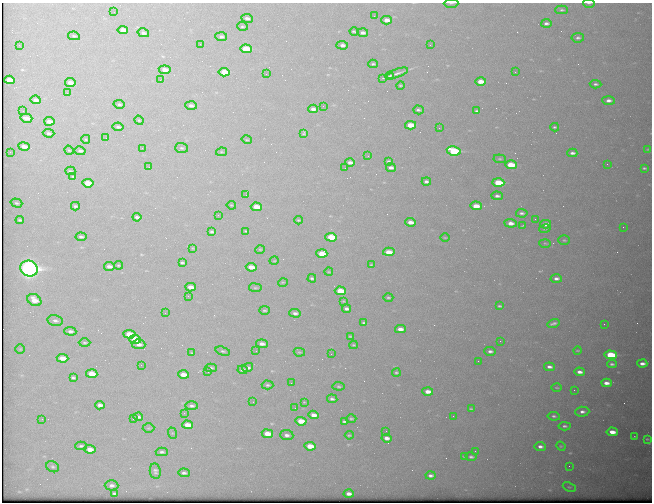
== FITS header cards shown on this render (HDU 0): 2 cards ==
NAXIS1  =                  650 / Width of table row in bytes
NAXIS2  =                  500 / Number of rows in table

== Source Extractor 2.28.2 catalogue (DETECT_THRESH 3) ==
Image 650 x 500 px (HDU 0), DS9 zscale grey, 1 PNG px = 1 image px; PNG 654 x 504 px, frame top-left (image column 1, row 500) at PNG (2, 3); each listed source drawn as its Kron ellipse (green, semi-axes under 4 px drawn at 4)
Background 584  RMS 3.2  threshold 9.48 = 3 sigma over >= 5 px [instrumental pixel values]
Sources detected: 228; all 228 listed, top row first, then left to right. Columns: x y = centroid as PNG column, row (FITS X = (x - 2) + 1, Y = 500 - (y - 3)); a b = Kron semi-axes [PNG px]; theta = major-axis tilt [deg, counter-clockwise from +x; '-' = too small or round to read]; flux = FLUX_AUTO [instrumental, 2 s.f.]
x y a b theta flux
451 3 7 3 1 290
589 3 6 2 -1 240
562 10 6 4 0 380
114 12 2 2 - 92
374 16 2 2 - 91
247 18 6 4 -9 700
387 20 5 4 - 1700
546 23 5 4 - 620
242 26 5 3 - 250
123 30 5 4 - 2100
354 32 4 3 - 360
143 33 6 4 -14 640
363 33 5 4 - 770
74 36 6 4 -10 320
221 37 6 4 -4 590
578 38 6 4 9 460
200 44 2 2 - 110
19 45 2 2 - 120
342 45 6 4 -3 830
430 45 2 2 - 230
246 49 6 4 -5 8600
373 64 4 3 - 310
165 70 6 4 -7 1700
224 72 5 4 - 4700
515 72 2 2 - 88
397 73 11 3 21 740
266 74 2 2 - 350
390 76 4 2 - 330
383 78 2 2 - 130
9 80 5 3 - 4000
160 80 2 2 - 110
481 81 5 4 - 2500
70 83 5 3 - 1400
596 84 6 3 -5 420
401 85 4 2 - 190
67 93 2 2 - 140
36 100 5 3 - 930
609 100 6 4 -3 850
119 104 5 4 - 400
191 106 6 4 -4 660
323 106 2 2 - 220
313 109 5 3 - 900
418 110 5 3 - 400
23 111 2 2 - 130
477 111 4 3 - 360
26 118 6 3 -14 1500
139 120 5 4 - 240
49 121 5 3 - 1400
410 125 5 4 - 4700
118 127 5 3 - 500
555 127 4 3 - 290
439 128 2 2 - 100
48 133 6 3 -6 450
304 133 4 3 - 250
106 138 2 2 - 130
86 139 4 4 - 230
247 140 5 3 - 180
24 146 6 4 -9 1300
142 148 2 2 - 920
182 148 6 5 - 420
648 149 3 2 - 130
69 150 5 4 - 230
80 151 5 4 - 550
454 151 7 4 -12 21000
10 152 2 2 - 120
221 152 5 4 - 230
572 153 5 3 - 680
368 156 2 2 - 110
500 159 6 4 -5 280
388 161 4 3 - 270
350 162 5 3 - 850
607 164 2 2 - 340
511 165 6 4 -2 5700
149 167 3 3 - 160
345 168 2 2 - 89
391 168 5 3 - 770
644 168 3 3 - 240
70 171 5 4 - 290
73 176 3 2 - 180
426 181 4 3 - 570
88 183 5 4 - 5000
498 183 6 4 -3 8400
246 195 3 2 - 180
497 196 6 4 -1 580
16 203 6 4 -17 340
231 205 4 3 - 160
75 206 4 3 - 370
476 206 6 4 -3 3200
256 207 5 4 - 4000
522 213 6 3 -5 480
218 215 3 2 - 170
137 217 4 3 - 600
535 219 2 2 - 130
20 220 4 3 - 350
298 220 4 3 - 200
410 222 5 3 - 1600
511 223 6 4 -6 1400
546 224 5 4 - 2000
522 226 3 3 - 180
623 227 2 2 - 400
545 229 6 4 11 320
246 231 3 3 - 190
212 232 4 3 - 410
81 237 5 3 - 520
331 237 6 4 -4 8600
445 238 5 3 - 180
564 240 6 5 - 310
545 243 6 3 -2 220
193 248 3 3 - 130
260 249 5 3 - 200
389 252 6 4 -4 2700
322 254 5 4 - 4300
274 261 5 3 - 170
182 262 4 3 - 310
118 265 4 3 - 210
371 265 3 2 - 150
109 266 5 3 - 1100
251 267 5 3 - 2600
29 268 9 8 - 100000
329 272 4 2 - 170
312 278 4 3 - 330
556 278 5 4 - 710
283 282 5 3 - 180
190 287 5 3 - 1800
255 288 6 3 -7 250
340 291 5 4 - 6600
188 296 2 2 - 91
388 298 5 2 - 270
34 300 7 5 -33 2800
343 301 3 2 - 170
499 306 4 3 - 270
346 309 5 3 - 630
264 310 5 4 - 320
165 313 2 2 - 120
295 313 6 4 -3 640
55 321 8 5 -11 650
364 323 4 3 - 270
553 323 6 3 16 500
604 324 2 2 - 460
400 329 5 3 - 1400
70 331 6 4 -5 680
129 334 6 4 -5 6000
350 336 4 2 - 200
135 339 6 4 -5 9600
500 341 2 2 - 94
85 343 6 4 0 320
139 344 7 5 -6 1100
262 344 6 4 -6 1000
354 345 4 3 - 240
20 349 4 4 - 210
223 351 7 4 -17 340
256 351 2 2 - 93
490 351 6 4 -3 610
578 351 4 2 - 200
299 352 6 4 -11 230
192 353 3 3 - 160
331 354 2 2 - 340
611 355 6 4 -4 12000
62 358 6 4 -5 2800
478 361 2 2 - 360
612 364 4 3 - 420
642 364 5 3 - 940
141 365 2 2 - 140
549 367 5 3 - 770
211 368 6 4 0 370
248 368 5 4 - 660
242 370 5 3 - 730
208 372 2 2 - 160
580 372 5 3 - 1100
396 373 4 4 - 290
92 374 6 4 -4 4100
183 374 5 4 - 2100
73 378 4 3 - 340
291 383 3 2 - 200
606 383 5 3 - 1200
267 385 6 4 -3 400
338 386 6 4 -7 300
557 388 5 2 - 200
574 390 2 2 - 120
428 392 5 4 - 1800
332 399 5 3 - 480
253 402 2 2 - 140
304 402 4 3 - 180
100 405 5 3 - 900
192 406 6 4 0 500
295 408 3 3 - 110
471 409 4 3 - 240
582 412 7 5 4 830
184 413 3 3 - 220
314 415 5 4 - 1600
453 416 2 2 - 110
554 416 6 4 -7 420
138 417 5 3 - 550
42 419 2 2 - 280
133 419 2 2 - 230
351 419 5 3 - 280
301 421 6 4 -6 4200
344 421 4 3 - 360
187 425 5 4 - 2400
565 426 6 3 -4 440
148 428 6 4 1 270
386 431 2 2 - 530
612 432 6 4 -6 2100
172 433 6 4 -71 270
267 434 6 4 -7 3200
287 435 7 5 -5 810
349 435 4 3 - 210
634 437 3 2 - 160
387 438 5 3 - 1000
647 439 3 2 - 170
81 446 5 3 - 390
310 446 6 4 -6 3700
540 446 5 4 - 750
561 446 5 4 - 230
90 449 5 4 - 2000
475 451 2 2 - 480
162 452 6 4 -1 480
464 456 4 2 - 210
471 457 5 3 - 450
569 466 2 2 - 89
53 467 6 5 - 390
155 471 7 5 -82 580
184 473 5 4 - 570
431 475 5 3 - 580
112 485 7 5 -1 800
569 487 7 4 -23 310
114 493 4 3 - 340
349 494 5 3 - 1100
At the frame edge (FLAGS 8, measured only in part): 2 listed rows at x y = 451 3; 589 3